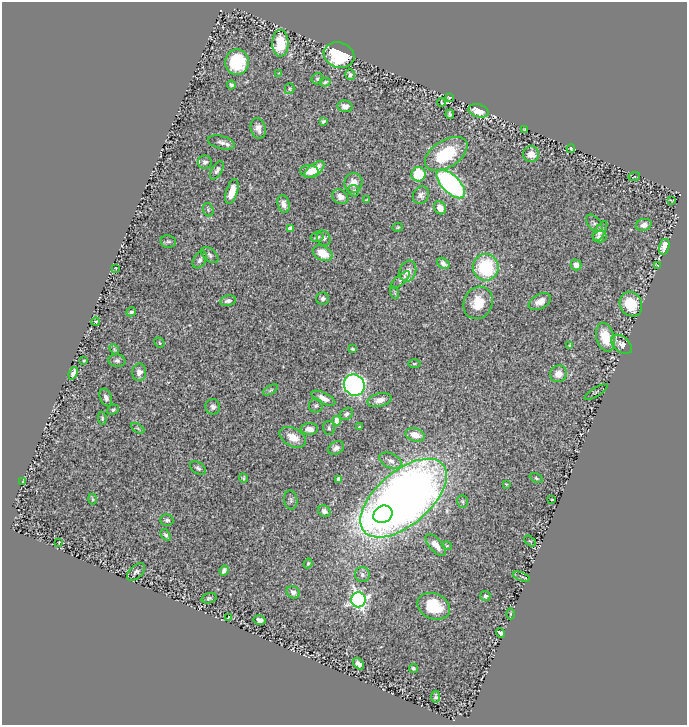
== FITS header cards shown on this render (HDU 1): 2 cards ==
NAXIS1  =                  685
NAXIS2  =                  723

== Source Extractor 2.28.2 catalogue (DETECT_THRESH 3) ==
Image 685 x 723 px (HDU 1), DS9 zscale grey, 1 PNG px = 1 image px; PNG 689 x 727 px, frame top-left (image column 1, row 723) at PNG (2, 2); each listed source drawn as its Kron ellipse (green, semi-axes under 4 px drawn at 4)
Background 0.536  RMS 0.025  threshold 0.0744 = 3 sigma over >= 5 px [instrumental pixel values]
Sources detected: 134; all 134 listed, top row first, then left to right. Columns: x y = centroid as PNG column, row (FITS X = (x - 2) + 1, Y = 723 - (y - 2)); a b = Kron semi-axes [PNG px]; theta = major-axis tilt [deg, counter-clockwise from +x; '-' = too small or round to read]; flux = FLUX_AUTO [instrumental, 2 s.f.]
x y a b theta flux
280 43 13 8 -90 57
339 55 16 12 -19 110
237 62 13 12 - 85
279 73 3 3 - 1.3
350 75 5 5 - 4.9
317 79 6 5 - 3
325 82 6 3 16 3.1
231 85 4 4 - 3.8
290 89 5 5 - 2.1
450 97 3 2 - 2
442 102 4 2 - 1.8
345 106 7 5 -13 9.5
478 111 10 6 -15 31
450 114 5 4 - 4.1
323 121 4 3 - 4.1
258 128 10 7 -77 11
524 129 3 2 - 1
221 142 14 6 -15 8.3
571 149 4 3 - 3.8
446 154 24 13 32 95
531 154 8 8 - 15
205 162 7 6 - 5.3
217 170 10 5 60 4.8
314 170 12 5 36 20
309 171 9 6 -5 15
418 174 7 7 - 56
634 177 6 3 19 1.9
353 183 10 9 - 16
451 184 18 8 -45 350
354 191 6 5 - 3.7
232 192 13 5 73 20
421 195 9 8 - 6.6
340 197 8 6 -33 9.7
366 200 3 2 - 1
672 200 4 2 - 1
283 204 9 6 -76 9.7
440 208 7 5 -57 16
208 210 7 5 -71 2.5
594 223 10 6 -48 4.6
644 225 8 6 17 9.6
398 227 5 4 - 2.1
290 228 4 4 - 7.3
600 231 11 5 60 9.4
317 237 6 4 15 3.4
599 237 7 6 - 4.8
324 238 8 6 -59 4.8
168 242 8 6 -11 3.3
664 247 8 5 76 14
323 253 10 7 -29 28
210 255 10 6 -43 4.7
200 260 9 6 58 6.3
443 263 7 5 -35 6.3
576 265 5 5 - 12
657 265 4 3 - 2.5
486 267 13 13 - 120
115 268 3 2 - 1.2
408 271 11 8 70 13
400 280 12 5 40 5.2
395 293 6 4 -72 2.3
323 299 6 6 - 5.1
228 301 8 5 11 6.6
540 301 12 7 27 12
478 303 16 14 66 39
631 304 13 11 -62 51
131 312 5 4 - 3.7
96 322 4 3 - 1.7
605 337 15 9 -75 37
159 343 5 4 - 2.4
622 344 12 7 -40 12
570 345 4 3 - 1.9
114 349 6 4 -49 2.1
353 349 4 3 - 2.3
84 361 3 2 - 1.9
117 361 8 6 -5 4.5
414 364 6 3 1 1.8
139 372 9 7 89 9.8
73 373 6 4 70 7.7
558 374 8 8 - 17
354 385 11 10 - 400
270 390 8 4 27 2.8
596 392 13 2 32 1.7
106 397 9 6 -69 6.4
323 398 13 5 -26 11
379 400 12 6 14 12
316 406 7 7 - 4.4
213 407 7 7 - 5.5
113 410 6 5 - 3.2
347 414 7 5 35 4.7
102 418 6 4 -82 3
337 421 4 4 - 22
359 427 3 3 - 1.6
138 428 7 3 -31 2.3
329 428 7 6 - 4
309 429 8 5 -1 10
415 435 10 6 -16 19
293 437 14 9 -28 23
336 448 8 6 28 7.8
391 461 12 7 -24 9.9
198 468 9 5 -37 4.2
244 478 5 4 - 2.3
536 478 7 4 -28 2.5
339 479 4 4 - 8.8
23 481 3 2 - 1.3
506 484 3 2 - 1.3
403 498 52 27 40 2000
93 499 5 3 - 2.1
552 499 3 2 - 1.2
291 500 9 6 -82 4.1
463 501 6 5 - 2.8
324 511 6 5 - 6.1
383 514 10 8 32 120
167 520 6 5 - 4.5
166 535 6 4 -54 4.1
530 541 6 4 -42 1.7
59 543 2 2 - 1.2
436 545 13 6 -48 15
447 546 5 3 - 1.4
308 563 5 3 - 2.2
224 570 5 4 - 5.9
136 572 11 6 42 4.7
362 575 7 7 - 5.4
521 577 9 3 -21 1.9
293 592 7 6 - 7.4
485 596 5 5 - 5.7
209 598 7 5 15 3.1
358 600 7 7 - 580
434 606 17 12 -24 60
511 614 5 3 - 1.7
228 617 3 2 - 1.9
260 620 6 4 -14 8.6
500 633 5 4 - 6.4
358 664 6 4 -48 8.7
413 668 5 4 - 2.8
436 697 6 4 89 3.3